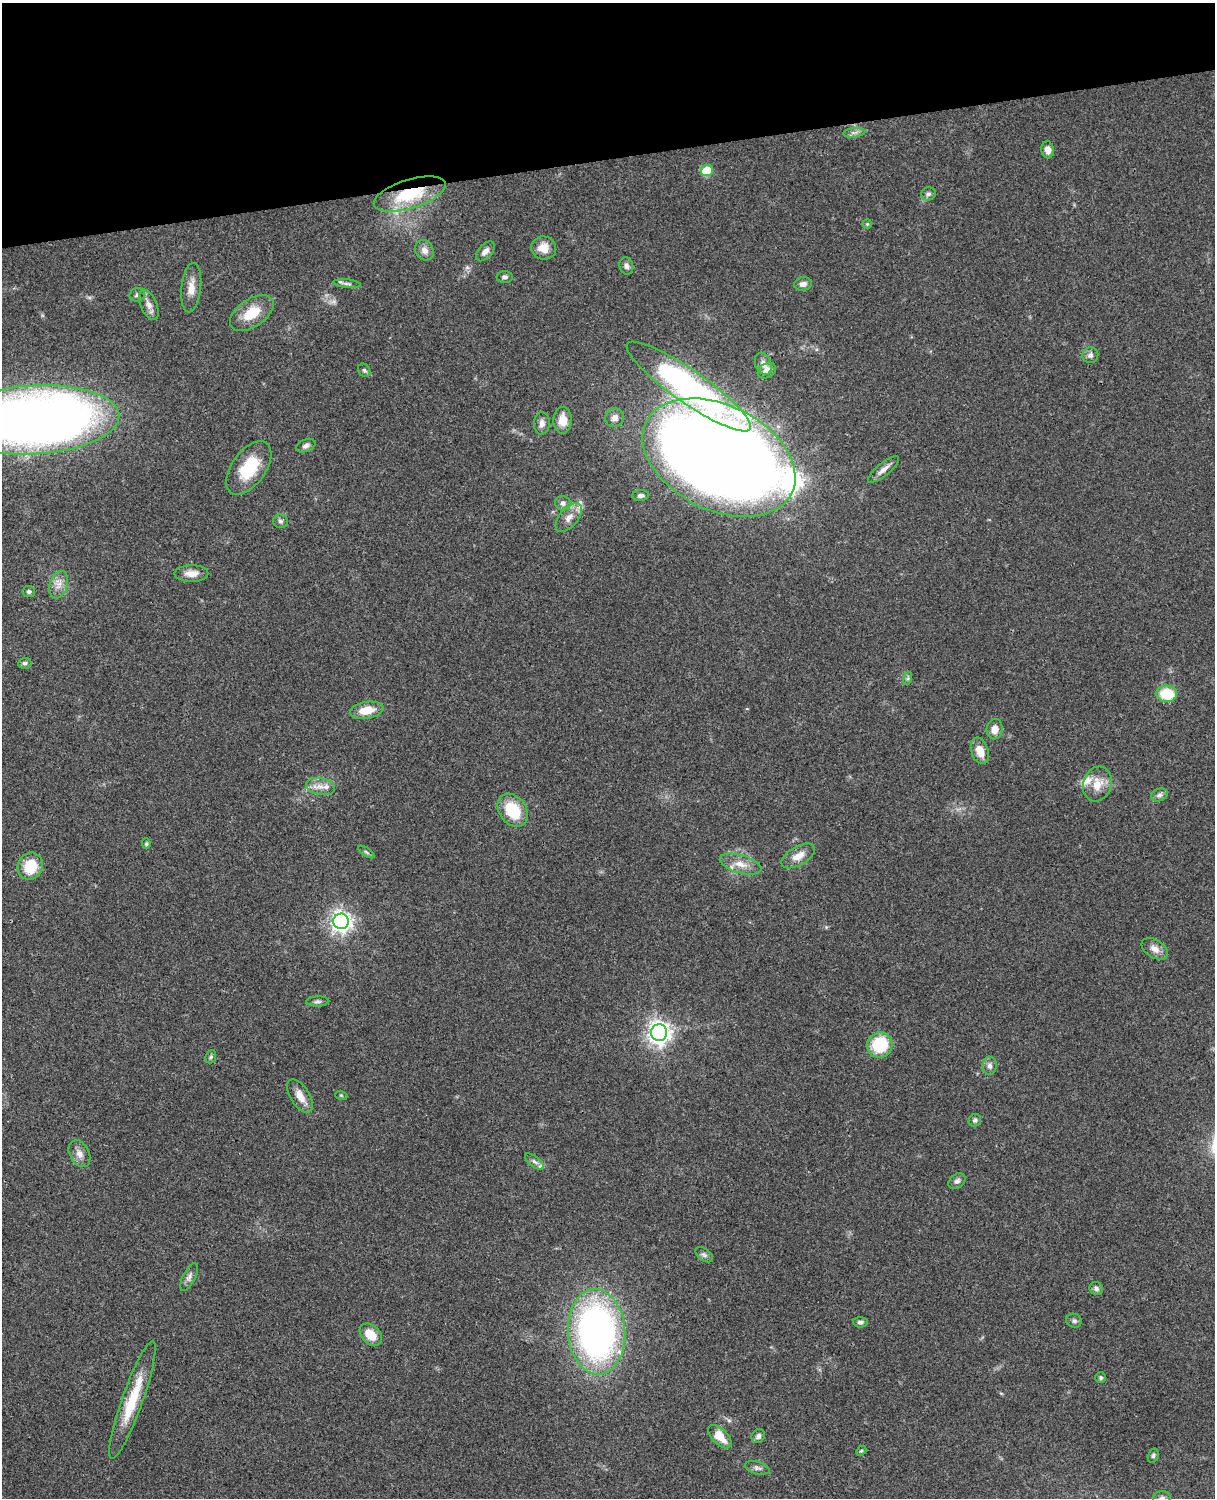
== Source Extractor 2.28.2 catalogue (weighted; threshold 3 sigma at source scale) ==
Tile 3 of 4 x 3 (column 3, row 1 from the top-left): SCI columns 2545-3757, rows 3268-4763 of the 5088 x 4927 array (HDU 1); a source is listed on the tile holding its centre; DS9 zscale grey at full resolution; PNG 1217 x 1500 px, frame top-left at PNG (2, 3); each listed source drawn as its Kron ellipse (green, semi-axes under 4 px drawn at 4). Shown black and unused: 10% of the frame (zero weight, under 3 of 4 exposures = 6% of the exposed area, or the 3 px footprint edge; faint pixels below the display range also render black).
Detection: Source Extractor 2.28.2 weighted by HDU 2 'WHT'; one run over the whole footprint, this tile lists its part. Background 0.0792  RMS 0.0058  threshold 0.0262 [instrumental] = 3 sigma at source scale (4.5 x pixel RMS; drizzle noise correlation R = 1.50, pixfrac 1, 0.05/0.05 arcsec/px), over >= 5 px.
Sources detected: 85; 1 too faint to see at this stretch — neither listed nor drawn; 4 inside a brighter listed object's ellipse — not listed separately; the other 80 listed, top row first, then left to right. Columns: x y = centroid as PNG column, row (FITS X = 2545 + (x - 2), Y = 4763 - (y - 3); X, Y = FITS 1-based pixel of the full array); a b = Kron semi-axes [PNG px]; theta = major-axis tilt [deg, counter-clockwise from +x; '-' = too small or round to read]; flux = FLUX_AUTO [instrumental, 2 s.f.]
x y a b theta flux
854 133 11 4 6 2.1
1048 150 8 6 -82 3.3
707 171 6 5 - 24
410 194 37 14 17 32
928 194 7 6 - 1.5
867 224 5 4 - 0.69
544 248 12 11 - 7.4
424 250 10 9 - 3.6
485 251 12 7 48 3.1
626 266 8 7 - 2
505 277 8 6 -2 1.6
347 284 14 4 -6 1.8
803 284 9 6 7 2.9
191 288 25 9 84 6.7
137 295 7 6 - 1.6
149 305 16 8 -66 4.1
252 313 25 14 34 15
1090 355 8 7 - 2.1
763 364 11 8 -70 3.5
364 370 7 5 -54 1.2
767 371 10 7 31 4.1
689 386 75 16 -35 190
615 418 9 9 - 3.4
34 420 85 34 3 690
563 420 13 9 89 8.1
542 423 11 8 87 2.9
306 446 10 6 22 2
719 458 81 52 -26 1500
249 468 30 17 54 23
884 469 19 6 39 3.8
641 495 8 5 6 1.7
563 503 8 7 - 2.2
569 517 17 9 50 5.7
280 521 7 7 - 1.6
191 573 17 8 0 5.2
59 585 14 9 73 4.8
29 591 6 5 - 1.3
25 663 7 5 5 1.3
908 678 7 4 72 0.96
1167 694 10 8 -3 20
367 710 17 8 10 9.8
995 729 10 8 83 5.4
980 751 13 8 -71 7.6
1097 784 18 14 72 9.5
321 787 15 8 -11 4.6
1159 795 8 6 16 1.9
513 810 18 13 -53 22
146 844 5 4 - 0.84
366 852 9 3 -34 1
798 856 18 9 30 6.3
740 864 21 9 -16 6.8
30 866 14 12 61 17
341 921 8 7 - 350
1155 949 15 9 -33 4.4
318 1001 11 5 1 1.6
659 1033 8 8 - 430
880 1045 13 12 - 29
211 1057 7 5 68 1
990 1066 9 7 88 2.3
341 1095 6 4 -19 0.7
300 1096 19 9 -58 6.3
975 1120 6 6 - 1.5
79 1154 14 9 -62 4.1
535 1162 11 5 -37 1.9
957 1181 9 6 36 1.9
704 1255 10 6 -36 1.6
189 1277 15 6 64 2.4
1096 1288 7 6 - 1.6
1074 1321 8 7 - 1.5
860 1322 7 5 -3 1.5
597 1332 42 29 -86 230
371 1335 13 9 -45 9.8
1101 1378 5 5 - 0.96
132 1400 62 10 70 24
758 1436 7 6 - 2
720 1437 14 7 -45 9.7
861 1451 5 4 - 0.77
1153 1456 7 5 74 1.2
757 1468 12 6 -16 2
1162 1498 9 6 9 1.6
Overlapping masked pixels (flux is a lower limit): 2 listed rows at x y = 410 194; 719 458
Isophote crosses this tile's border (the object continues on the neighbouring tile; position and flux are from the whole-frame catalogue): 2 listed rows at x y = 34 420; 1162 1498